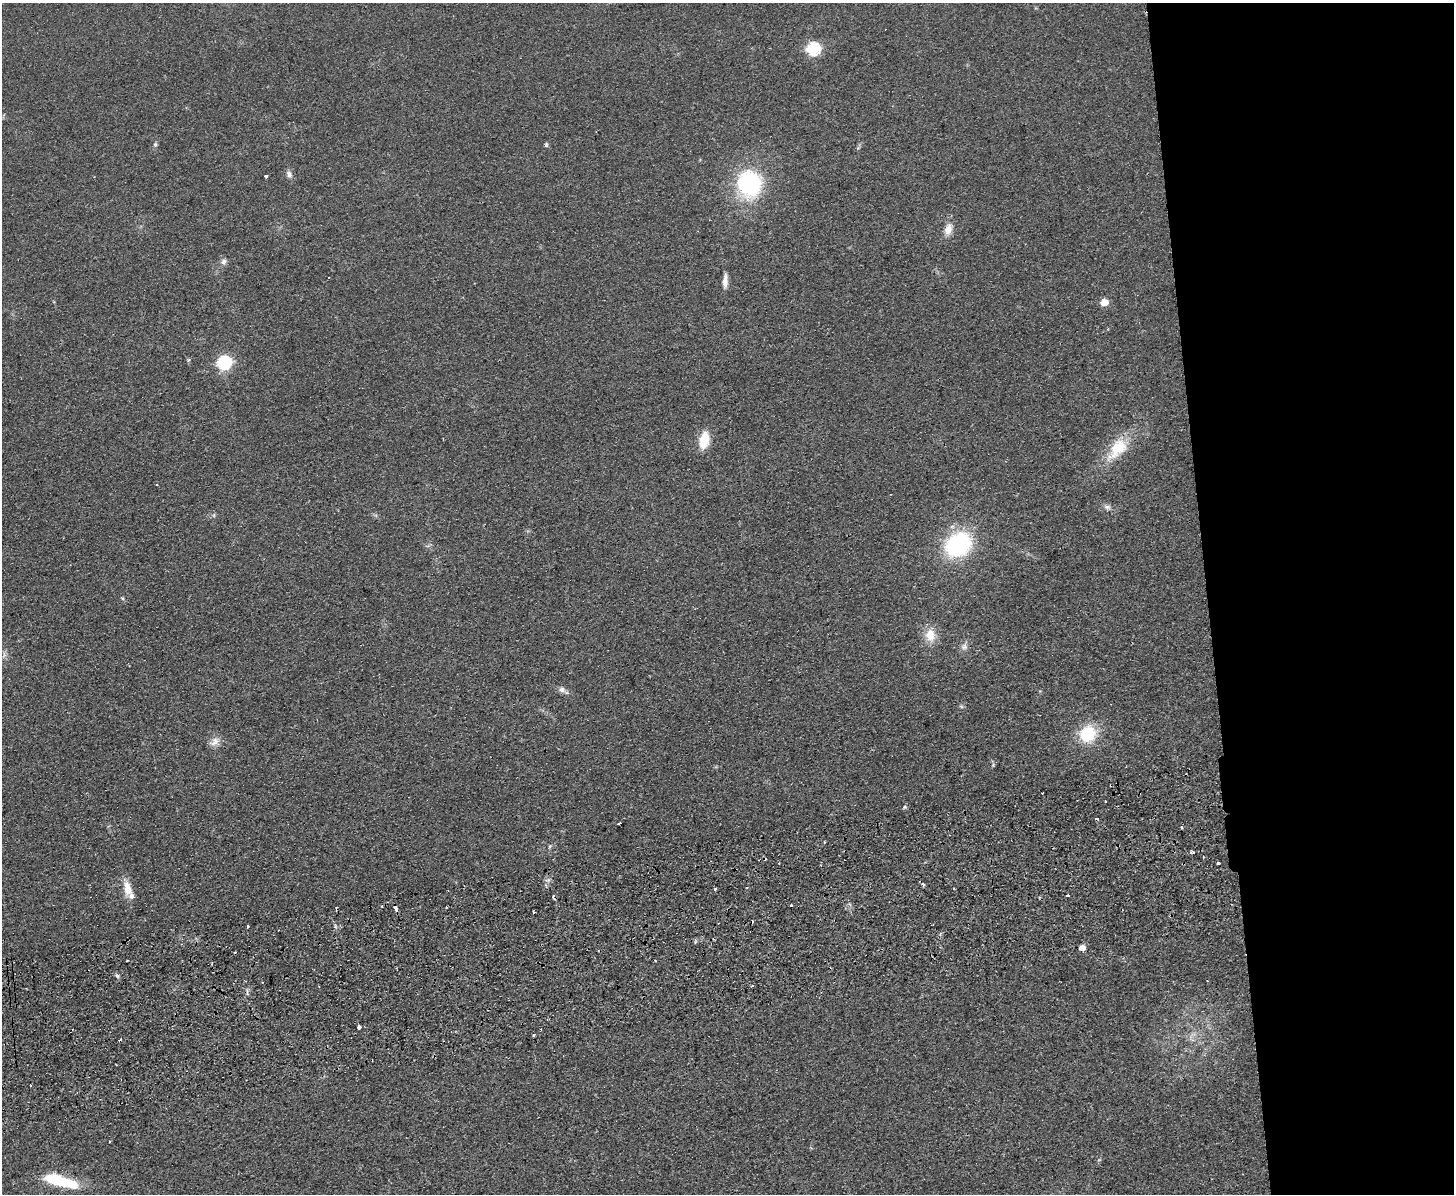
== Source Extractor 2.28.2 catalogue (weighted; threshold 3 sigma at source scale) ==
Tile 6 of 3 x 4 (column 3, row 2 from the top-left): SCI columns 3163-4614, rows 2439-3630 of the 4762 x 4877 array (HDU 1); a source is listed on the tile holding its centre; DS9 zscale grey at full resolution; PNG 1456 x 1196 px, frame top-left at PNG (2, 3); no overlay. Shown black and unused: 17% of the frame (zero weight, under 2 of 3 exposures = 3% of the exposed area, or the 3 px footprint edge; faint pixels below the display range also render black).
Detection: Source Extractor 2.28.2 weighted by HDU 2 'WHT'; one run over the whole footprint, this tile lists its part. Background 0.084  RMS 0.0092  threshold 0.0414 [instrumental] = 3 sigma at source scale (4.5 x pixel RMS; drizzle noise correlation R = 1.50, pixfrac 1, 0.05/0.05 arcsec/px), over >= 5 px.
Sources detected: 57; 10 cosmic-ray / hot-pixel residue — not listed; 1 inside a brighter listed object's ellipse — not listed separately; the other 46 listed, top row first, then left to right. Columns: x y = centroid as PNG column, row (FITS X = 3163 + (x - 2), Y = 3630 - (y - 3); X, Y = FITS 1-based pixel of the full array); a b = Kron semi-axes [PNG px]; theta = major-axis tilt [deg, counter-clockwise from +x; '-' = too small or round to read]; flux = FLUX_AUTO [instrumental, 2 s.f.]
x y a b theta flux
813 49 6 6 - 110
155 145 6 5 - 1.5
546 145 6 4 -90 1.4
289 174 10 7 -60 3.5
266 176 4 3 - 5.4
749 182 24 21 -82 100
948 229 16 9 71 8.6
224 262 7 7 - 3.1
725 281 16 5 87 6.3
1104 302 5 5 - 18
188 360 6 4 71 1
224 362 6 6 - 160
704 440 15 8 81 25
1117 449 37 18 50 31
1107 507 9 6 8 3
958 544 21 17 35 120
930 635 17 13 -90 14
964 646 10 8 -84 4
4 655 7 5 57 2.2
561 690 9 7 -13 3.7
1088 734 15 13 50 43
214 742 14 10 40 6.3
993 765 4 4 - 1.1
905 807 5 5 - 1.3
619 823 3 2 - 0.91
825 842 3 2 - 0.85
550 846 5 5 - 1.2
1192 852 5 4 - 2.4
1218 863 3 3 - 4.4
127 888 21 10 -79 13
715 889 3 3 - 3.7
954 889 3 2 - 0.87
1067 896 3 3 - 4.4
791 905 3 3 - 1.7
396 909 5 3 - 7
534 912 3 2 - 0.93
248 926 3 2 - 1.2
1082 948 5 4 - 9
127 960 3 2 - 0.99
117 976 7 4 -45 1.8
752 985 4 3 - 0.98
359 1027 3 3 - 21
533 1035 3 3 - 3
120 1040 4 3 - 5.6
31 1085 2 2 - 0.93
60 1181 33 9 -15 54
Overlapping masked pixels (flux is a lower limit): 1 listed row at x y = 396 909